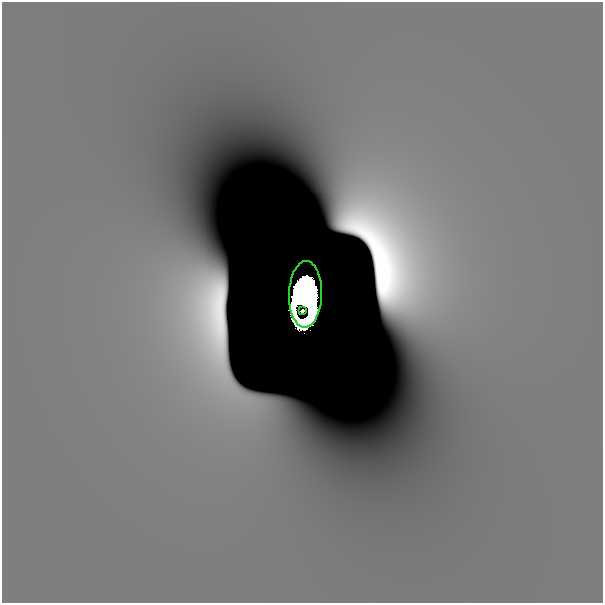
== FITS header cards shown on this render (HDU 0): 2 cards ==
NAXIS1  =                  601
NAXIS2  =                  601

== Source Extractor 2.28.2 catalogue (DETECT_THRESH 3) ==
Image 601 x 601 px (HDU 0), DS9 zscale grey, 1 PNG px = 1 image px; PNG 605 x 605 px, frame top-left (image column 1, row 601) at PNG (2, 2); each listed source drawn as its Kron ellipse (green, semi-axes under 4 px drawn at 4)
Background 1.41e-11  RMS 2.5e-11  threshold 7.56e-11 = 3 sigma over >= 5 px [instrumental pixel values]
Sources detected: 4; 2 with non-positive FLUX_AUTO (blend fragments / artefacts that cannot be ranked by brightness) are neither listed nor drawn; the other 2 listed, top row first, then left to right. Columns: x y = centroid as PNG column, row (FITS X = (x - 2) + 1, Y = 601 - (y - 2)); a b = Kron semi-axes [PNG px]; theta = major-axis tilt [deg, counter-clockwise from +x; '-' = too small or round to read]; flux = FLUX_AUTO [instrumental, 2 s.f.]
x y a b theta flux
305 294 33 16 88 87
302 311 3 3 - 3.5
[2 non-positive-flux detections neither listed nor drawn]